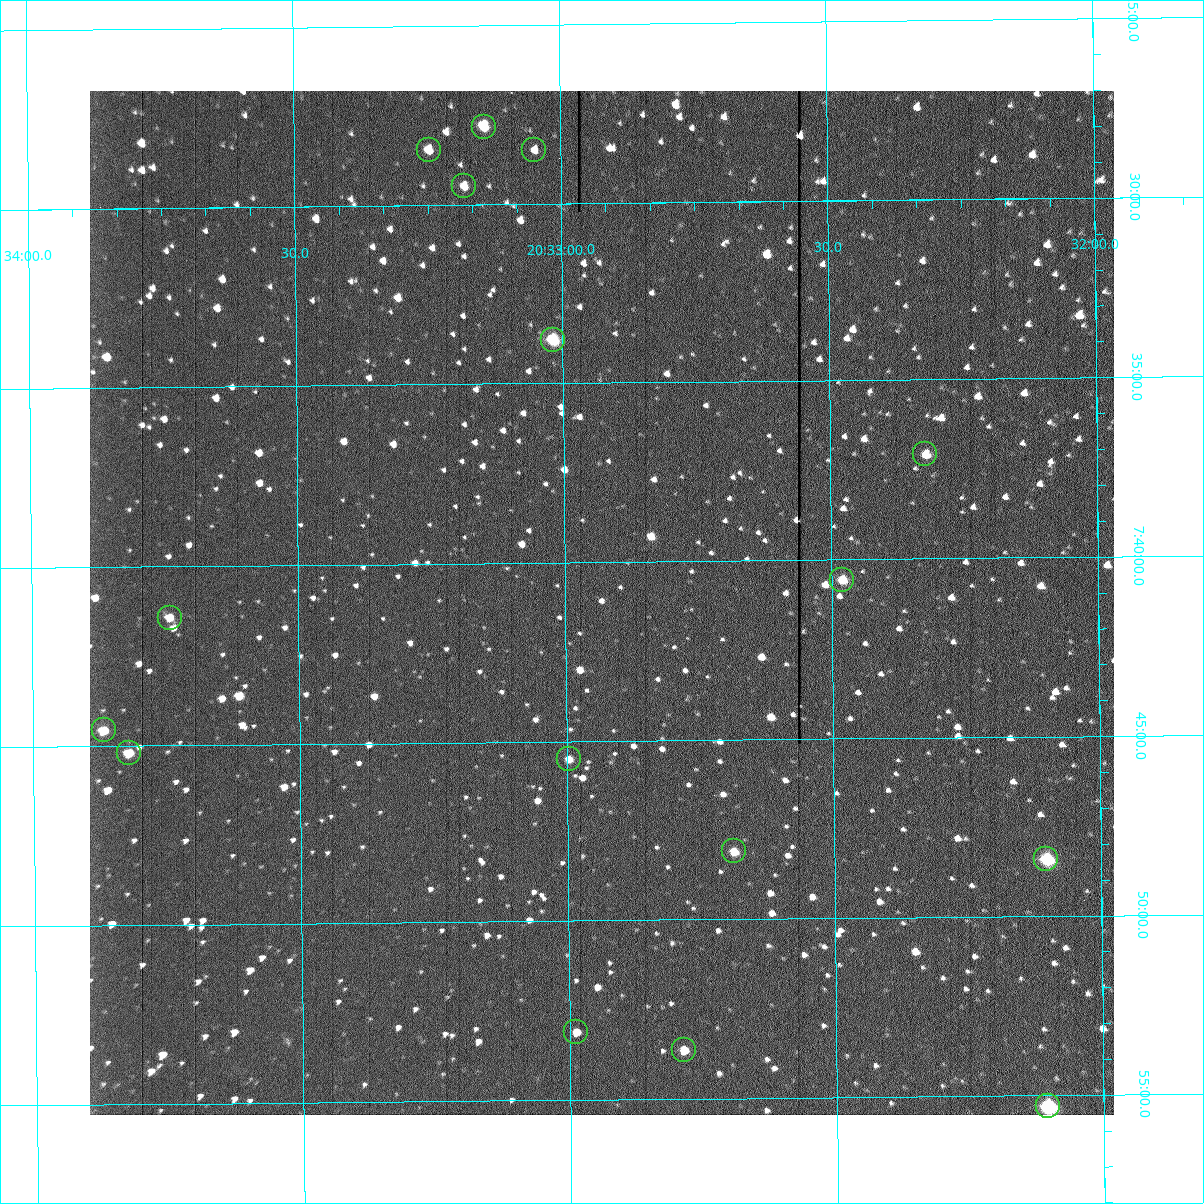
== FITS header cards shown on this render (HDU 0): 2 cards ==
NAXIS1  =                 1024 /fastest changing axis
NAXIS2  =                 1024 /next to fastest changing axis

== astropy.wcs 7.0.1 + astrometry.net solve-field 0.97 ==
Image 1024 x 1024 px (HDU 0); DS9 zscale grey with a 90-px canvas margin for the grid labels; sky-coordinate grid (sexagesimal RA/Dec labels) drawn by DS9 from the SOLVED WCS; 16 Tycho-2 reference stars matched to detected sources circled (green)
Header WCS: RA---TAN-SIP/DEC--TAN-SIP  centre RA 20:32:56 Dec +07:41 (308.23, +7.69 deg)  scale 1.67 arcsec/px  FOV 28.5' x 28.6'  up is -179 deg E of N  parity flipped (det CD > 0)
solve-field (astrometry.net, Tycho-2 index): VERIFIED the header's WCS against the Tycho-2 star catalogue (16 matches, 0 conflicts) and refined it, rather than solving blind
Solved WCS: RA---TAN-SIP/DEC--TAN-SIP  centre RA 20:32:56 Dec +07:41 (308.23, +7.69 deg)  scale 1.67 arcsec/px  FOV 28.5' x 28.6'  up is -179 deg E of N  parity flipped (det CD > 0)
The solver's refit moves the header's centre by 0.25 arcsec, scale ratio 1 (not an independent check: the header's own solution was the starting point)
Tycho-2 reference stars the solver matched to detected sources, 16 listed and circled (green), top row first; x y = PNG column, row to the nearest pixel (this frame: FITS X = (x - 90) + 1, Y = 1024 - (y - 91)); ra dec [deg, ICRS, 3 dp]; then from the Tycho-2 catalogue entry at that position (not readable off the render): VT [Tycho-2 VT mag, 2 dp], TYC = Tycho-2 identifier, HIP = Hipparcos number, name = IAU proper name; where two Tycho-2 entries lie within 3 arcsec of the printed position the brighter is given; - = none
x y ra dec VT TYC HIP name
484 127 308.286 +7.464 10.73 522-842-1 - -
429 150 308.312 +7.475 12.07 522-647-1 - -
534 150 308.262 +7.475 12.01 522-585-1 - -
464 186 308.295 +7.492 11.63 522-671-1 - -
553 340 308.254 +7.563 10.72 1087-1249-1 - -
925 454 308.081 +7.618 11.66 1087-1359-1 - -
842 580 308.120 +7.676 10.97 1087-777-1 - -
170 618 308.435 +7.690 11.87 1088-65-1 - -
104 730 308.467 +7.743 11.69 1088-851-1 - -
129 753 308.455 +7.753 11.50 1088-523-1 - -
569 759 308.249 +7.758 12.15 1087-191-1 - -
734 851 308.172 +7.802 11.35 1087-577-1 - -
1046 859 308.026 +7.807 10.06 1087-869-1 - -
576 1032 308.247 +7.885 12.25 1087-1189-1 - -
684 1050 308.197 +7.894 11.89 1087-513-1 - -
1048 1106 308.026 +7.922 8.78 1087-1005-1 - -